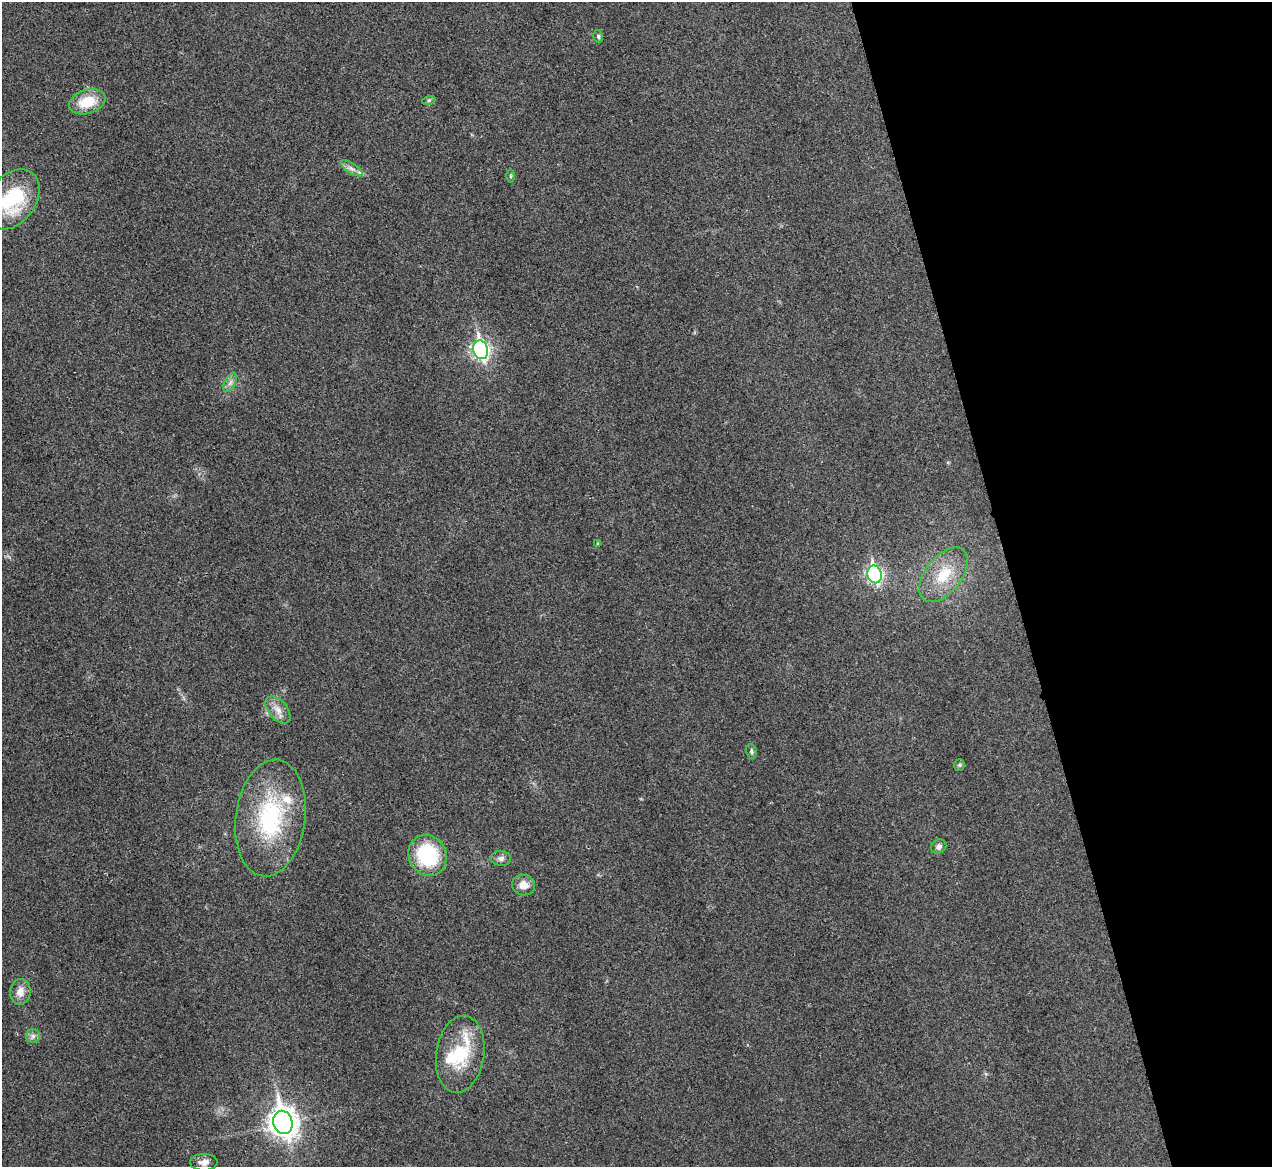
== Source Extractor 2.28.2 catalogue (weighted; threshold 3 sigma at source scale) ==
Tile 12 of 4 x 4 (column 4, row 3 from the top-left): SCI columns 3812-5081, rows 1311-2475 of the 5086 x 5069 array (HDU 1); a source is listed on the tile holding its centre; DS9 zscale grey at full resolution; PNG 1274 x 1169 px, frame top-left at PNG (2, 2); each listed source drawn as its Kron ellipse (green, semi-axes under 4 px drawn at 4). Shown black and unused: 20% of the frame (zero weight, under 3 of 4 exposures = <1% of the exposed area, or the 3 px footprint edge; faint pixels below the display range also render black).
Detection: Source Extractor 2.28.2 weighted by HDU 2 'WHT'; one run over the whole footprint, this tile lists its part. Background 0.0296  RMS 0.0061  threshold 0.0272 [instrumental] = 3 sigma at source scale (4.5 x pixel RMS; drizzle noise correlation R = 1.50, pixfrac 1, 0.05/0.05 arcsec/px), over >= 5 px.
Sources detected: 27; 1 inside a brighter object's white glare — neither listed nor drawn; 2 inside a brighter listed object's ellipse — not listed separately; the other 24 listed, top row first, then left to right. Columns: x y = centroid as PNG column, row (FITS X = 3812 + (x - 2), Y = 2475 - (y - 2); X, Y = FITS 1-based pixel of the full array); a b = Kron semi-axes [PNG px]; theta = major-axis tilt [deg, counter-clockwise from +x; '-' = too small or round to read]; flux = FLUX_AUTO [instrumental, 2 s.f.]
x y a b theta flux
598 36 6 5 - 1.1
429 100 7 4 18 0.98
87 102 19 12 18 16
352 168 12 5 -32 2.9
511 176 6 4 89 0.74
12 199 33 23 54 38
481 350 9 7 -74 180
230 383 10 5 63 2.4
598 544 4 4 - 0.98
875 574 9 7 -78 130
944 575 32 18 51 21
278 710 16 9 -50 5.6
751 751 7 5 -79 1.2
959 765 6 5 - 1
270 818 59 35 83 67
939 847 8 7 - 2.4
428 855 21 19 -61 43
501 858 10 7 -4 2.4
524 885 11 10 - 5.9
20 992 13 10 83 5.5
33 1036 7 7 - 2
460 1054 39 24 81 31
283 1122 12 9 -76 670
204 1162 13 8 0 4.2
Isophote crosses this tile's border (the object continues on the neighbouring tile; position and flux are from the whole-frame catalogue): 1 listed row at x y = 12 199